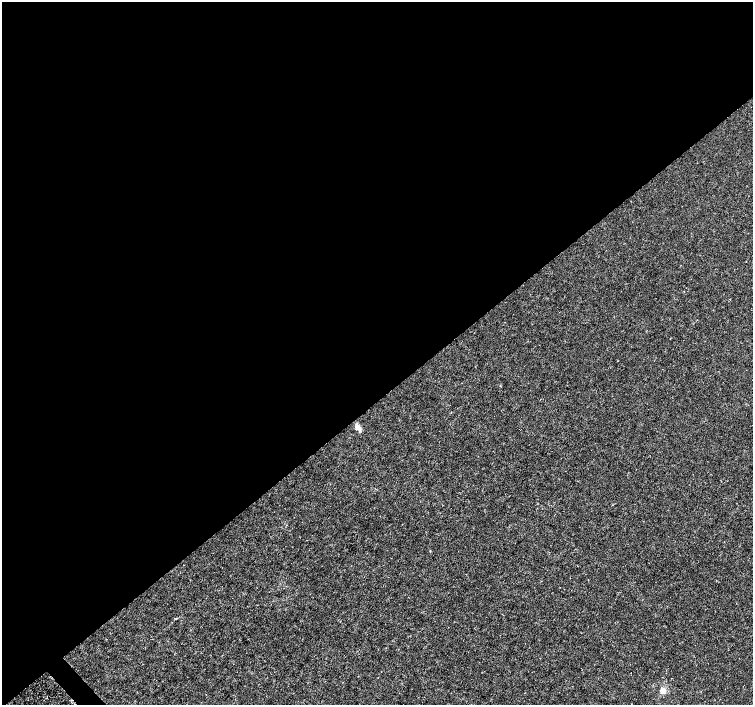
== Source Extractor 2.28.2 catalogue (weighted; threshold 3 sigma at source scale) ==
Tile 2 of 4 x 4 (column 2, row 1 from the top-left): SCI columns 1507-3007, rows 4424-5828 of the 6011 x 5972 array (HDU 1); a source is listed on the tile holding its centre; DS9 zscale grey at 2 x 2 block average (1 PNG px = mean of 2 x 2 image px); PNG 755 x 707 px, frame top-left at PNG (2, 2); no overlay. Shown black and unused: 57% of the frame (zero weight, under 3 of 4 exposures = <1% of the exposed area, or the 3 px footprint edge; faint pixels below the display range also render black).
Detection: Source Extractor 2.28.2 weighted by HDU 2 'WHT'; one run over the whole footprint, this tile lists its part. Background -2.26e-04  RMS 0.0012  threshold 0.00535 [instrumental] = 3 sigma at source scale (4.5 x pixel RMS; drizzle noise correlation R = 1.50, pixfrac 1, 0.0396/0.0396 arcsec/px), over >= 5 px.
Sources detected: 4; all 4 listed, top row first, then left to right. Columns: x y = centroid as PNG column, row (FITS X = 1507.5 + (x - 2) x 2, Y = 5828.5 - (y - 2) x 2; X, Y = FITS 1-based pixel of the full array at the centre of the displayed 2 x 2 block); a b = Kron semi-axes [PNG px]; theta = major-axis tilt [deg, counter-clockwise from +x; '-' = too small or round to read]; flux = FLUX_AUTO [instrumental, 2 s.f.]
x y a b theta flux
358 428 9 5 -43 1.3
613 505 2 2 - 0.12
430 551 2 2 - 0.21
663 690 3 3 - 7